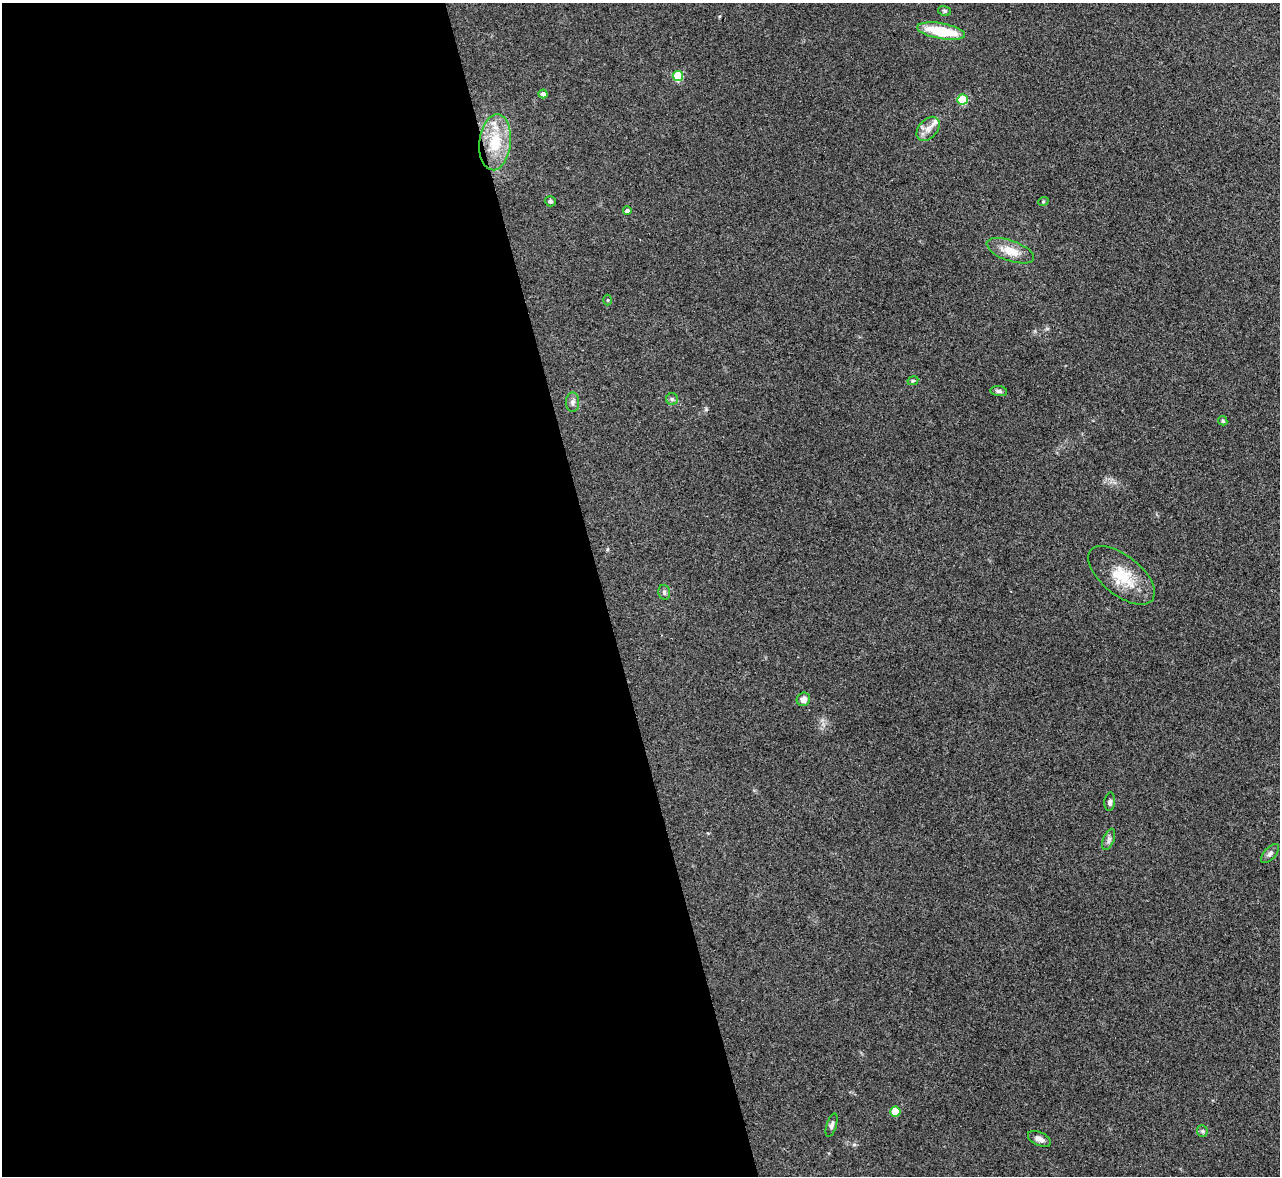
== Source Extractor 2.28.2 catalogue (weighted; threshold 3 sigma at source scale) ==
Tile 9 of 4 x 4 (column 1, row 3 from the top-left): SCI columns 9-1286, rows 1320-2493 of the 5127 x 5108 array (HDU 1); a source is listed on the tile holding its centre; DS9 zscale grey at full resolution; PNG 1282 x 1178 px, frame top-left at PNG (2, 3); each listed source drawn as its Kron ellipse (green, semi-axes under 4 px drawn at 4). Shown black and unused: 47% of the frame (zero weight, under 3 of 4 exposures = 1% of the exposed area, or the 3 px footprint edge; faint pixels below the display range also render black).
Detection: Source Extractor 2.28.2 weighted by HDU 2 'WHT'; one run over the whole footprint, this tile lists its part. Background 0.334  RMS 0.0099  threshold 0.0443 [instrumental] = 3 sigma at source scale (4.5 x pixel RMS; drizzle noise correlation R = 1.50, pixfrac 1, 0.05/0.05 arcsec/px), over >= 5 px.
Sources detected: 28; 1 inside a brighter listed object's ellipse — not listed separately; the other 27 listed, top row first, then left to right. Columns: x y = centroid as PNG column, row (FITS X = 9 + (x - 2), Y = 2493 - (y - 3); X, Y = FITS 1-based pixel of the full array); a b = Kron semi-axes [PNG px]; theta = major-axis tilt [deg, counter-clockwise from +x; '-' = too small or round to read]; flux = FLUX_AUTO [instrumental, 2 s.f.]
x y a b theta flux
945 11 6 5 - 1.8
941 31 24 8 -10 40
678 76 5 5 - 55
543 94 4 4 - 4
963 100 5 5 - 53
928 129 14 9 49 8.1
495 142 28 16 84 39
550 201 5 5 - 1.7
1043 202 5 3 - 0.99
627 211 4 4 - 2.9
1010 251 25 10 -19 17
608 300 5 3 - 1.1
913 381 5 4 - 1.4
999 391 8 5 -7 2.1
672 399 6 6 - 2
572 402 10 6 89 3.8
1223 421 5 4 - 1.6
1121 575 39 19 -39 36
664 592 8 6 -76 2.4
803 699 7 6 - 5.9
1110 802 9 5 85 3
1109 839 11 5 69 3.2
1270 854 11 6 48 3.3
895 1111 5 5 - 24
832 1125 12 5 72 2.7
1202 1131 6 5 - 1.7
1039 1139 12 6 -25 4.6